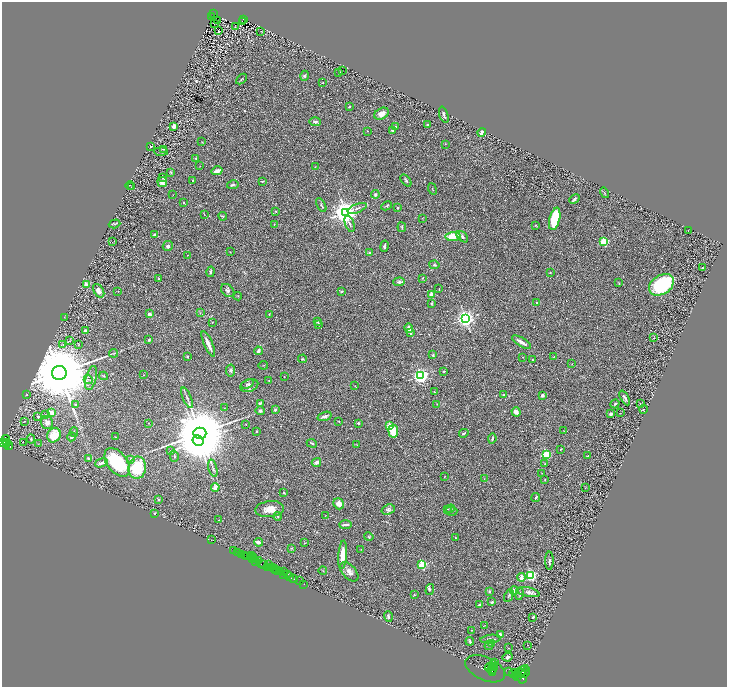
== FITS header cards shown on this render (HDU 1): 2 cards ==
NAXIS1  =                 1450
NAXIS2  =                 1369

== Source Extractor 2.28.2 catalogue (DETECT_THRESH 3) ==
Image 1450 x 1369 px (HDU 1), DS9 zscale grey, zoomed out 1/2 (1 PNG px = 2 x 2 image px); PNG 729 x 689 px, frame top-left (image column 2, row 1369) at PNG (2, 2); each listed source drawn as its Kron ellipse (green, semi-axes under 4 px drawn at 4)
Background 0.399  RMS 0.028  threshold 0.0846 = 3 sigma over >= 5 px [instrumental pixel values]
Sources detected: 329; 35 cannot appear on this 1/2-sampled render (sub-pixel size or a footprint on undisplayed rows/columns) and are neither listed nor drawn; the other 294 listed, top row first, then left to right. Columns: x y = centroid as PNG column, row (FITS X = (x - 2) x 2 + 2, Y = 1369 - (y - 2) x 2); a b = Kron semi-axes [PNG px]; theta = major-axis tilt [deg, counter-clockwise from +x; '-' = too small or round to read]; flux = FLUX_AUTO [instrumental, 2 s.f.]
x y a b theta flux
213 14 3 2 - 40
212 16 2 1 - 3.3
243 19 3 2 - 40
218 20 2 1 - 2.3
242 21 2 1 - 2.4
215 24 2 1 - 1.2
235 26 3 2 - 2.7
218 31 2 2 - 25
261 31 2 2 - 1.3
342 70 2 1 - 1.6
338 73 3 2 - 2.3
305 76 5 4 - 8
241 79 6 2 44 4.3
322 83 2 2 - 3.7
349 107 2 2 - 17
382 114 8 5 27 38
444 115 8 2 -71 9
315 122 6 3 -1 9.2
427 125 3 2 - 7.2
174 126 4 3 - 24
396 127 3 3 - 3.8
392 130 3 2 - 7.7
368 131 2 2 - 1.8
482 133 4 3 - 19
202 142 3 1 - 2.5
445 144 2 2 - 2.3
151 147 3 2 - 5
164 149 3 3 - 7.2
161 152 7 3 -3 7.3
195 158 3 3 - 4.1
200 166 2 1 - 1.5
315 167 2 2 - 1.5
217 171 5 3 - 25
171 172 4 3 - 5.2
163 177 2 2 - 9.5
192 180 2 2 - 4.6
406 180 7 3 -51 8.5
262 181 3 2 - 4.6
162 182 5 5 - 25
130 185 4 1 - 2.3
233 185 6 3 11 8.1
131 187 2 1 - 1
432 189 6 2 -70 3.1
605 193 5 2 - 4
375 194 4 4 - 11
173 195 2 1 - 1.5
574 199 6 3 44 9.5
183 202 2 2 - 6.5
321 205 7 3 -62 9.8
387 206 5 2 - 6.1
357 208 10 3 21 15
397 208 2 2 - 4.9
276 211 2 2 - 9.2
345 212 4 4 - 7200
204 214 4 2 - 2.3
223 216 4 2 - 5
422 218 3 2 - 1.6
555 219 11 5 76 210
115 224 6 2 17 6.8
274 224 3 2 - 2.6
350 224 9 3 -69 11
535 225 2 2 - 2.3
402 227 5 2 - 4.2
688 230 2 2 - 2.5
155 235 4 3 - 10
453 236 7 4 5 130
462 237 7 4 -45 12
112 242 2 1 - 20
604 242 3 3 - 430
168 246 5 5 - 13
385 246 5 2 - 9.5
230 252 2 2 - 2
369 252 3 2 - 5.1
187 255 2 1 - 2.5
434 265 5 4 - 8.3
702 267 2 1 - 2.9
211 272 5 3 - 7.6
550 273 2 2 - 4
159 278 2 2 - 4.1
422 278 4 2 - 3.4
399 282 6 4 4 14
619 283 4 2 - 3.4
86 285 3 2 - 94
661 285 13 9 33 480
439 289 2 1 - 2
228 290 8 5 -43 18
99 291 7 4 -59 28
118 291 2 1 - 1.5
342 291 4 2 - 3.9
432 294 2 2 - 110
238 296 4 2 - 3.4
431 303 3 2 - 5.3
536 303 2 2 - 7.1
200 313 3 2 - 2.3
149 314 3 3 - 20
269 314 3 2 - 3.4
64 317 3 2 - 2.6
465 318 3 3 - 3000
212 322 3 2 - 1.6
317 322 2 2 - 9
318 324 4 3 - 6.5
409 328 5 4 - 24
85 330 4 3 - 10
411 333 4 2 - 7.3
654 338 2 2 - 2.9
149 340 3 2 - 6.1
70 341 4 3 - 6.1
522 342 11 3 -31 32
208 344 13 3 -66 39
63 345 3 2 - 3.4
78 345 3 2 - 2.9
258 351 4 2 - 16
114 353 4 2 - 5.5
433 355 2 2 - 18
187 356 3 2 - 4.2
523 357 2 2 - 1.9
554 357 4 2 - 2.5
302 359 4 3 - 5.8
533 360 3 2 - 4.5
572 364 3 2 - 2.1
263 365 4 2 - 2.9
231 370 6 4 81 11
444 371 2 2 - 6.1
59 373 7 7 - 100000
144 375 2 1 - 1.4
104 376 4 3 - 4.7
284 376 2 1 - 1.9
421 376 3 3 - 2300
91 378 12 5 74 27
88 379 4 2 - 7
269 381 2 1 - 1.9
247 384 6 3 23 9.6
249 386 9 6 19 19
355 386 2 1 - 1.3
435 392 3 2 - 2.6
27 395 2 2 - 1.8
503 395 2 2 - 5.3
542 395 2 2 - 41
187 398 11 3 -67 13
625 398 8 3 -62 11
260 403 4 3 - 5.6
75 404 4 3 - 5
437 404 3 2 - 2.7
615 404 5 3 - 5.9
640 404 3 2 - 4.1
225 408 3 2 - 2.1
644 409 4 2 - 3.5
275 410 3 3 - 9.1
260 411 5 3 - 11
516 412 5 3 - 35
52 413 4 3 - 26
621 413 3 2 - 2
611 414 2 2 - 46
45 415 3 2 - 3
325 416 7 3 19 17
38 417 2 2 - 5.6
24 421 2 2 - 1.7
339 422 3 3 - 3.6
47 423 6 6 - 23
149 423 2 2 - 2.2
358 423 3 2 - 4.7
246 424 2 2 - 2.2
390 426 3 2 - 190
256 431 3 2 - 3.8
393 431 6 5 - 95
564 431 2 1 - 1.3
74 432 5 3 - 5.4
200 433 6 5 - 67000
464 433 5 2 - 7.2
54 435 7 6 - 94
72 437 4 3 - 7.7
115 437 2 2 - 2.5
492 438 5 2 - 8.4
31 439 4 3 - 6.8
6 440 5 3 - 590
198 441 6 5 - 22000
3 442 3 2 - 640
24 442 2 1 - 80
7 443 2 1 - 88
312 443 5 2 - 5.6
38 444 2 1 - 1.4
7 445 2 2 - 190
357 445 3 2 - 1.8
9 446 4 2 - 120
560 449 3 2 - 2.9
170 451 4 2 - 3.5
546 454 3 3 - 570
174 456 6 2 -76 4.6
588 456 3 3 - 3.3
88 458 3 3 - 7.4
131 459 4 3 - 6.2
117 462 16 10 -50 380
316 462 5 3 - 25
101 463 7 3 16 16
545 464 3 2 - 2.6
137 468 11 9 82 200
213 468 9 3 -75 8.9
542 473 3 2 - 2.5
445 476 2 1 - 1.6
484 479 2 1 - 1.6
545 480 3 2 - 3.6
215 487 4 3 - 36
585 488 2 1 - 1.6
284 493 3 2 - 6.4
536 498 4 2 - 8.1
159 500 3 3 - 6
339 504 6 5 - 36
269 509 14 8 7 63
388 509 7 5 19 12
448 509 3 2 - 3.7
450 509 4 4 - 7.4
451 511 6 4 4 9.8
155 513 3 2 - 4.3
278 516 4 3 - 5.7
325 516 2 2 - 1.5
219 520 2 1 - 1.7
345 525 6 2 1 12
369 537 5 3 - 5.3
456 538 3 2 - 3.5
211 540 2 1 - 1.3
258 542 4 3 - 16
305 543 3 2 - 2.2
292 548 4 3 - 4.9
361 550 2 2 - 1.6
233 551 2 2 - 42
238 553 2 1 - 100
242 555 2 2 - 540
343 555 14 4 86 70
245 556 3 2 - 48
251 556 2 1 - 11
247 557 3 1 - 48
254 558 2 1 - 190
252 560 2 1 - 41
254 560 2 1 - 61
259 560 3 1 - 250
255 561 2 1 - 280
549 561 9 3 -90 11
262 563 4 3 - 300
264 564 3 2 - 190
269 564 3 1 - 220
422 565 3 3 - 440
268 567 4 2 - 330
271 567 2 2 - 350
274 568 3 2 - 560
276 570 2 1 - 210
278 570 2 2 - 400
323 571 4 1 - 2.9
280 572 4 1 - 37
284 572 3 1 - 23
349 572 11 6 -49 28
284 574 2 2 - 120
287 575 3 1 - 280
530 575 3 3 - 890
289 577 3 1 - 300
521 577 4 3 - 30
293 579 4 2 - 59
300 580 2 1 - 89
304 584 2 1 - 17
430 589 6 3 73 6.1
489 591 2 2 - 16
514 591 4 3 - 23
528 592 11 4 -12 19
519 594 6 3 80 7.3
414 595 3 3 - 3.5
509 596 7 2 65 5.5
492 602 3 2 - 7.4
480 605 3 2 - 14
388 617 5 3 - 9
533 617 2 2 - 7.6
485 625 3 2 - 2.2
471 630 2 2 - 1.7
500 634 4 3 - 23
490 639 10 4 7 15
470 641 4 2 - 8.8
492 643 3 3 - 4.3
528 645 2 1 - 1.5
489 646 4 4 - 12
508 648 2 1 - 9.6
508 657 5 4 - 13
494 663 3 2 - 9.4
489 667 5 2 - 2300
493 667 4 2 - 1700
495 668 3 2 - 560
485 669 21 11 -24 2200
492 670 4 2 - 2000
509 672 2 1 - 210
520 672 9 3 36 3900
523 672 3 2 - 1400
525 672 6 2 59 1400
492 673 3 2 - 1600
513 673 4 2 - 3000
515 673 3 2 - 2400
518 676 3 2 - 1500
523 677 7 3 76 2900
At the frame edge (FLAGS 8, measured only in part): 1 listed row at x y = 3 442
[35 sub-pixel or undisplayed-footprint detections neither listed nor drawn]